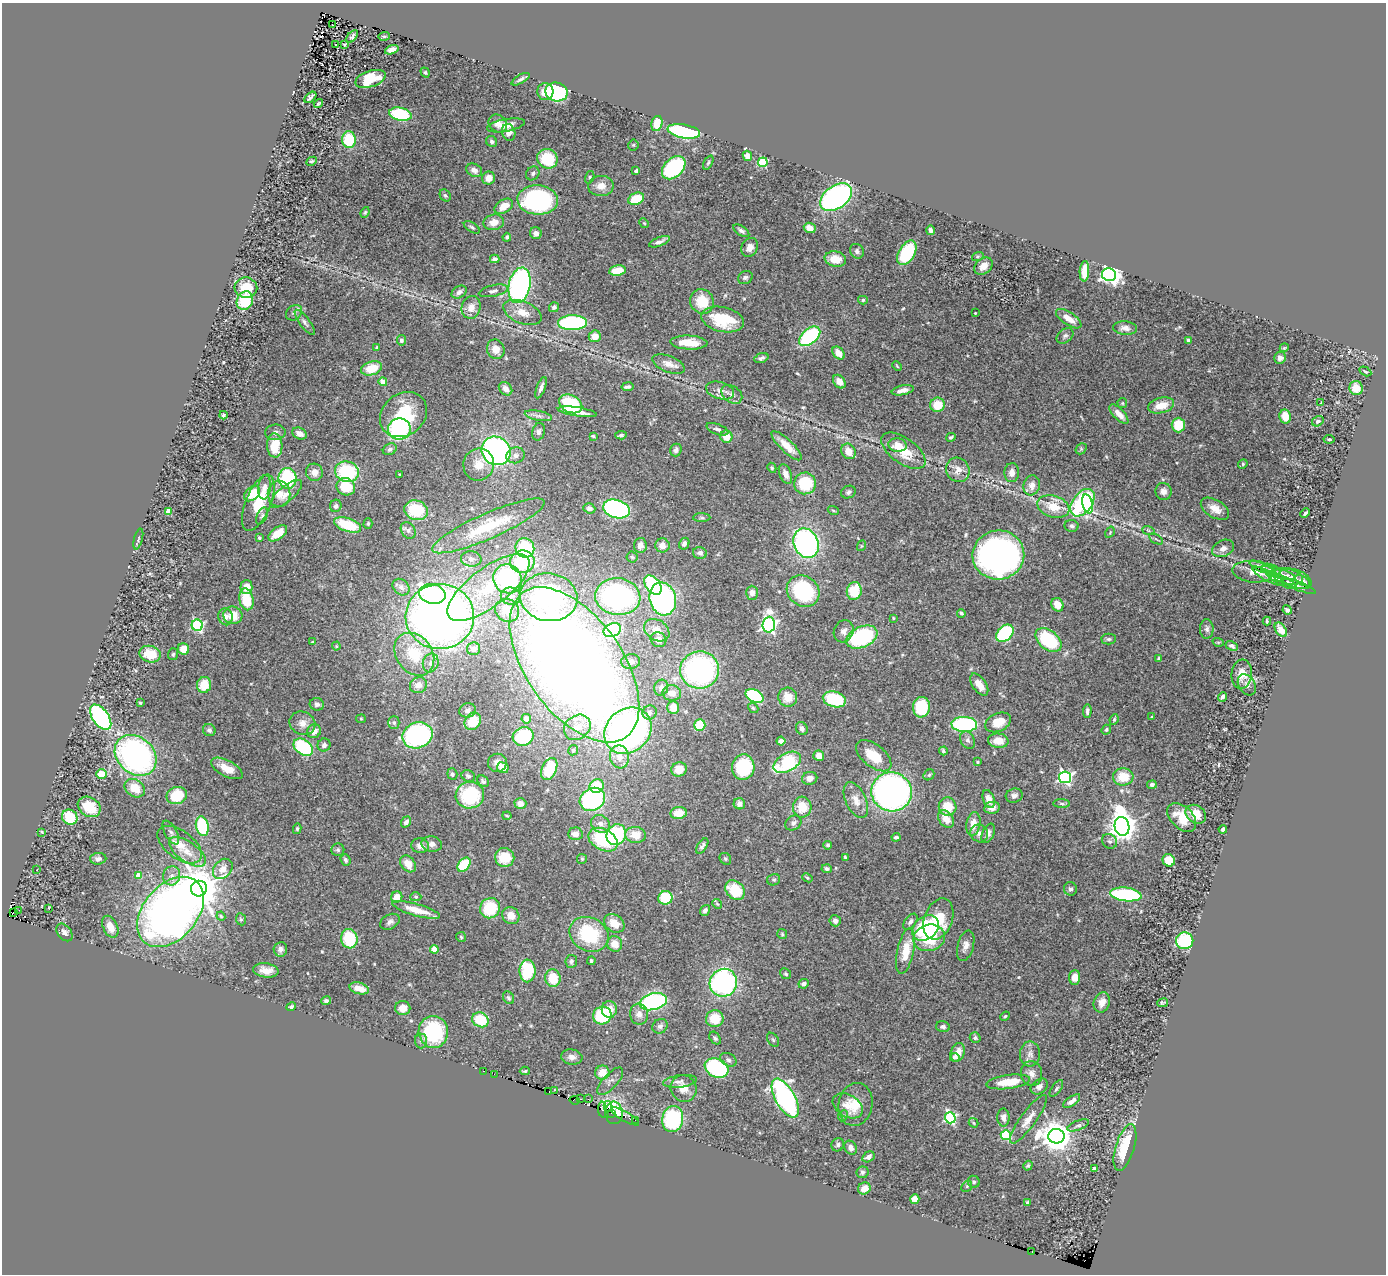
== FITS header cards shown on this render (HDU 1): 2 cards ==
NAXIS1  =                 1384
NAXIS2  =                 1272

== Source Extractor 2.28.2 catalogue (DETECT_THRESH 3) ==
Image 1384 x 1272 px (HDU 1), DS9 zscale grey, 1 PNG px = 1 image px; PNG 1388 x 1276 px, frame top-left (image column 1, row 1272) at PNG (2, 3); each listed source drawn as its Kron ellipse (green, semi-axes under 4 px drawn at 4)
Background 1.34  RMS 0.04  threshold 0.121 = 3 sigma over >= 5 px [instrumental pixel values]
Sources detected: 530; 2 with non-positive FLUX_AUTO (blend fragments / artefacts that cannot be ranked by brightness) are neither listed nor drawn; of the other 528, the 500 brightest by FLUX_AUTO listed and drawn (28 fainter detections omitted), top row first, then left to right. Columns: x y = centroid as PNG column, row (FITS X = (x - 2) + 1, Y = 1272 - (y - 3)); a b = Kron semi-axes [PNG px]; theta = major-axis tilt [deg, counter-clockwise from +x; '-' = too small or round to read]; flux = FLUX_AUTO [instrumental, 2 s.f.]
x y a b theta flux
332 25 3 2 - 4.5
352 36 7 4 51 5.4
384 36 6 3 7 2.9
345 44 3 3 - 2.7
335 45 3 3 - 45
392 50 7 4 20 15
425 72 5 4 - 4.1
370 79 16 8 18 84
521 79 10 4 30 7.5
545 92 8 8 - 30
556 92 11 9 -12 300
310 97 7 3 41 7.1
318 103 5 3 - 4.6
400 114 11 6 -11 170
498 123 10 8 -40 18
657 123 8 5 77 56
506 125 19 6 11 28
684 131 16 6 -10 400
509 132 8 6 -74 17
349 140 8 7 - 100
492 141 6 5 - 6.1
633 145 5 5 - 3.6
747 156 5 4 - 16
547 159 10 9 - 110
312 161 5 4 - 4.3
763 162 5 4 - 190
708 163 8 4 63 4
674 168 14 9 44 270
474 170 8 6 -25 14
636 171 4 3 - 14
533 173 7 6 - 6.4
590 177 6 4 75 4.2
489 178 6 6 - 21
601 186 13 10 3 28
445 195 6 5 - 5.1
836 197 18 11 35 670
636 199 8 6 24 71
538 200 20 14 -4 410
504 206 10 6 31 32
365 212 5 4 - 3.8
494 222 10 7 11 26
644 223 5 4 - 3
472 227 9 4 -32 5.5
810 228 6 5 - 29
930 230 5 3 - 8.6
741 231 9 4 -34 8.6
536 233 6 5 - 14
507 237 4 3 - 4.4
659 242 11 4 21 11
750 247 10 8 62 21
857 251 7 6 - 8.6
907 253 13 8 60 150
978 256 6 4 19 4.2
495 259 5 4 - 13
835 259 11 7 -12 43
983 266 10 7 40 24
617 270 8 5 9 42
1084 271 10 4 86 48
1109 275 7 6 - 1100
745 277 8 6 28 6.7
519 285 18 10 78 610
246 288 11 10 - 74
493 291 15 5 12 11
459 292 8 6 30 10
863 300 5 4 - 4.1
245 301 9 8 - 110
702 301 12 11 - 72
471 307 11 9 77 26
554 307 5 5 - 7.9
523 312 20 11 -22 37
294 313 9 7 41 9.1
975 313 3 3 - 2.8
723 319 22 12 -13 110
1069 319 14 6 -34 33
305 322 15 5 -54 11
572 323 14 7 2 320
1125 328 12 6 -4 16
595 336 6 6 - 29
810 336 12 7 41 240
1065 336 9 6 37 8.4
401 340 5 4 - 7.8
1188 340 4 3 - 7
689 343 18 7 -2 46
377 347 4 3 - 3.1
1284 348 4 3 - 2.6
496 349 10 8 -68 29
839 353 7 5 -48 26
761 358 7 4 18 6.8
1280 358 6 6 - 9.6
669 364 17 8 -22 23
897 366 5 3 - 3.1
372 368 11 7 16 62
1365 371 6 4 -30 3.9
383 382 4 4 - 21
839 382 7 5 -54 23
627 387 6 3 9 7.7
541 388 11 4 70 11
1356 388 7 6 - 35
506 389 7 6 - 16
903 390 11 4 12 16
720 391 14 8 -15 19
732 394 11 8 -36 13
1321 402 4 2 - 35
1122 403 5 5 - 3.5
571 404 12 8 -27 170
937 405 7 7 - 52
1161 405 13 7 15 46
577 412 20 4 -9 37
403 414 25 21 39 150
1119 414 12 5 -46 29
223 415 4 3 - 5.1
538 416 14 5 -11 11
1285 416 7 5 -80 40
1318 421 6 5 - 5.8
1178 425 7 6 - 69
399 429 11 10 - 280
717 429 11 5 -21 8
275 432 10 8 6 9.7
538 432 9 6 74 8.9
299 433 7 5 -24 18
621 435 6 3 6 5.9
593 436 4 3 - 4
726 437 6 6 - 36
951 437 5 3 - 4.2
1329 439 5 4 - 4.5
897 445 9 7 -8 22
275 446 12 7 -87 82
787 446 20 6 -44 42
390 449 7 5 27 7.9
1081 449 6 5 - 4.1
676 450 6 5 - 9.8
496 451 15 13 -39 800
848 451 8 6 -59 29
903 451 26 12 -35 75
515 455 9 8 - 14
479 464 16 15 - 41
1243 464 5 4 - 3.6
772 468 5 4 - 4
958 470 13 11 -55 26
314 472 9 8 - 22
347 472 12 10 -15 170
1012 473 9 7 86 16
399 474 3 3 - 4
786 474 10 6 -69 18
287 478 10 9 - 240
805 483 11 11 - 130
1032 485 10 8 72 18
264 487 12 6 83 14
346 487 9 8 - 79
1163 491 8 8 - 14
848 492 7 6 - 8
252 494 9 6 40 55
279 494 13 11 88 34
286 494 20 7 40 28
258 503 30 12 67 95
1082 503 15 9 53 370
1088 504 10 5 -78 80
336 506 6 5 - 7.3
1053 506 16 10 -17 57
589 508 6 5 - 9.2
616 509 14 9 -17 450
1215 509 15 9 -31 27
416 510 12 9 -17 120
833 510 5 3 - 2.9
168 511 4 4 - 32
1305 513 5 3 - 5.1
262 516 9 5 64 6
702 518 8 4 -1 5.6
368 524 5 4 - 4.1
347 525 14 6 -19 100
488 526 61 12 24 140
1072 526 7 6 - 6.6
408 530 9 6 -57 9.6
1148 530 6 4 -19 3.6
1110 532 6 4 59 3.3
278 533 11 6 37 48
259 538 3 3 - 6.1
138 539 10 2 75 3.9
1156 539 8 3 -31 3.9
806 543 15 12 -65 630
684 544 6 5 - 9.8
640 545 7 6 - 14
662 545 7 7 - 22
861 546 5 3 - 2.6
525 548 10 9 - 140
1223 548 11 8 25 15
700 553 7 6 - 10
998 555 26 24 11 1100
632 557 5 5 - 4.3
471 559 10 7 -6 12
522 562 12 11 - 180
1263 567 14 4 -22 12
1271 570 10 5 -22 6.5
1253 572 20 10 -5 31
1278 573 18 5 -17 10
1268 576 18 5 -27 15
1288 576 15 7 -12 18
508 579 15 14 - 300
1295 579 17 9 -20 20
1282 580 17 5 -27 15
1303 581 8 4 -29 5.3
653 585 11 7 -52 180
1299 586 18 4 -21 10
246 587 6 6 - 31
401 587 9 7 -44 11
488 588 49 19 37 200
803 591 17 15 -36 220
854 591 9 7 75 89
752 593 7 6 - 14
432 594 13 10 -13 300
511 596 10 8 -14 18
549 597 29 24 -8 420
618 597 22 18 -6 560
246 599 11 7 -77 91
663 599 17 13 -76 640
1057 605 7 6 - 36
507 610 12 11 - 43
1287 610 5 4 - 6.5
961 613 4 3 - 5.1
233 615 9 9 - 45
440 616 34 32 3 2200
225 617 8 7 - 15
893 618 3 3 - 2.7
1267 621 4 3 - 4
197 625 5 5 - 350
769 625 8 6 87 790
1207 629 10 7 -90 8.6
612 630 9 6 25 260
657 630 13 10 -33 28
1281 630 8 5 -56 32
844 631 11 9 64 19
1005 633 10 7 44 270
862 637 16 10 23 270
1109 639 7 5 1 5.5
658 640 8 7 - 20
1048 640 15 9 -38 200
312 642 3 2 - 2.9
1218 642 6 3 -18 3
336 646 4 4 - 2.9
1232 646 6 4 -29 7.4
184 649 6 5 - 38
473 649 6 6 - 20
150 654 11 8 -13 73
173 654 6 5 - 4.6
414 654 23 18 -54 100
1158 658 4 3 - 3.3
631 661 9 7 5 15
431 663 9 7 73 14
574 665 89 48 -54 4000
700 670 19 18 - 580
1242 674 15 10 84 38
204 685 8 7 - 58
418 685 8 8 - 20
979 685 12 6 -55 29
1247 685 11 8 -57 11
661 688 8 7 - 13
672 693 9 7 -6 21
754 696 9 6 -28 220
788 697 9 9 - 41
1222 697 5 3 - 10
834 699 12 7 -16 140
140 703 3 3 - 2.8
317 704 7 6 - 8.2
673 707 6 6 - 30
921 707 10 8 84 110
753 708 5 4 - 3.7
468 710 8 7 - 11
1087 711 7 4 87 7.4
649 712 7 6 - 8.6
101 717 14 8 -54 460
1152 717 3 2 - 2.6
361 719 5 4 - 3
526 719 5 4 - 17
1114 720 5 3 - 3.6
473 721 9 7 51 62
998 722 13 9 24 49
302 723 13 11 -23 24
394 723 6 5 - 5.8
964 724 13 7 -3 410
700 725 6 5 - 79
577 727 14 11 38 38
802 728 7 5 -59 9.3
209 730 6 6 - 8.2
1106 730 5 4 - 4.6
314 731 7 6 - 20
628 731 25 21 42 960
417 735 15 12 21 400
523 737 10 9 - 140
968 740 9 7 -62 9.6
781 741 4 4 - 11
998 741 10 7 -4 37
324 745 6 6 - 9.3
303 747 11 7 -36 180
573 750 5 5 - 7
943 751 4 3 - 4.8
136 755 23 18 -43 780
819 756 5 5 - 23
874 756 21 11 -38 71
619 757 11 9 -80 28
787 762 15 9 29 200
978 762 4 3 - 3.1
497 763 9 9 - 19
743 767 13 11 84 170
227 768 17 8 -27 37
503 768 6 5 - 27
549 769 12 7 65 93
679 769 8 7 - 32
102 774 5 5 - 54
452 774 6 5 - 5.2
929 775 6 5 - 4
468 776 7 5 -25 6.6
1065 777 6 6 - 670
1123 777 10 8 -3 62
810 778 7 6 - 19
483 781 6 5 - 5.6
1152 784 5 4 - 7.8
597 786 7 6 - 80
135 788 11 8 -34 49
892 792 20 19 - 1000
470 795 14 13 - 170
177 796 10 8 21 84
1014 796 9 7 16 12
592 799 13 11 30 330
989 799 9 5 -70 23
856 800 19 10 -65 32
520 803 6 5 - 15
739 804 6 5 - 13
1062 804 8 4 -1 5.3
89 807 12 9 -32 82
802 807 10 9 - 51
948 807 9 9 - 59
992 808 8 6 10 17
679 813 8 6 7 47
1196 814 11 8 -36 39
507 816 4 3 - 3
70 817 8 7 - 90
1182 817 17 11 -45 59
946 819 9 7 -50 33
406 822 6 4 53 11
793 823 9 7 33 9.3
600 824 10 8 -35 17
973 824 12 7 79 32
202 826 10 6 -77 170
1122 826 9 7 -80 3800
297 829 5 4 - 4
1223 829 4 4 - 8.9
42 832 3 2 - 2.6
171 833 13 6 -61 10
979 833 9 8 - 17
988 833 10 6 66 11
575 834 7 6 - 16
616 835 11 9 57 210
635 835 10 8 -5 42
896 837 4 3 - 6.2
603 840 15 10 -28 180
1109 841 8 7 - 8.3
432 844 10 7 -12 16
180 845 25 14 -37 50
828 845 4 4 - 4.6
420 846 9 7 -10 18
702 846 9 4 57 7.1
338 850 6 6 - 5.3
187 852 21 10 -35 40
505 857 9 9 - 69
845 857 4 3 - 4.4
98 859 8 6 3 12
582 859 5 5 - 3.1
725 859 6 5 - 4.8
345 860 6 5 - 6.3
1169 860 6 6 - 61
408 864 9 6 -52 33
464 865 8 5 51 140
223 869 11 8 49 22
827 869 5 4 - 6.6
37 870 3 2 - 3.3
138 875 4 4 - 33
172 876 10 8 75 17
807 878 5 4 - 3.5
774 880 6 5 - 4.6
199 889 8 8 - 10000
1070 889 7 6 - 7.1
735 890 11 8 -47 94
1126 894 16 7 -6 280
397 897 6 5 - 38
416 897 5 4 - 3.8
665 898 7 6 - 100
717 904 5 4 - 3.5
49 908 3 2 - 23
490 908 10 10 - 120
19 910 2 2 - 4.9
416 910 24 6 -16 52
705 910 6 4 52 7.4
13 912 3 3 - 240
170 912 40 27 49 2100
221 916 4 3 - 3.5
511 916 9 8 - 28
241 919 6 5 - 4.2
938 919 21 14 70 120
835 921 5 5 - 12
390 922 10 7 29 11
910 922 9 5 53 9.9
614 923 11 8 -35 40
110 927 12 7 -66 29
926 928 14 11 40 160
64 932 10 6 -51 12
589 934 20 16 -28 190
782 934 5 5 - 3.8
461 937 5 5 - 4
929 938 16 13 15 110
349 939 10 8 -82 120
1185 941 8 8 - 150
615 944 8 7 - 33
966 946 16 8 75 18
280 949 7 7 - 10
434 949 4 4 - 58
906 951 23 8 78 70
571 961 6 6 - 7.3
591 961 4 3 - 4.6
266 970 13 7 -7 28
527 971 11 8 88 160
786 974 6 5 - 4.5
1075 977 7 5 86 27
553 978 9 7 -83 73
723 983 14 13 - 550
804 984 5 4 - 12
359 988 10 5 -16 38
509 998 7 5 -56 5.9
326 1001 5 4 - 6.3
653 1002 14 8 14 380
1102 1002 10 8 69 24
1163 1003 5 3 - 4.7
291 1007 5 3 - 4.4
403 1008 7 7 - 29
609 1009 8 7 - 32
639 1014 10 9 - 19
602 1015 9 8 - 160
1005 1016 5 4 - 3.5
715 1019 9 8 - 64
480 1020 8 7 - 88
660 1026 8 7 - 10
943 1027 7 5 -14 8
433 1032 16 15 - 220
715 1038 7 5 -53 5.7
975 1038 5 5 - 5.5
773 1040 8 5 -54 4.4
421 1041 7 6 - 8.1
958 1052 10 7 70 23
1030 1054 12 10 88 19
572 1057 11 7 -9 14
955 1057 5 4 - 6.7
728 1060 9 6 -28 7.5
717 1068 12 9 -24 270
483 1071 3 2 - 14
525 1071 5 4 - 3.9
602 1073 7 7 - 37
1031 1073 12 10 -78 20
494 1074 3 2 - 2.9
610 1081 17 7 47 15
680 1081 17 6 7 12
1008 1082 22 7 7 76
1039 1087 9 7 35 14
684 1088 14 12 -56 32
1056 1089 10 4 53 6.3
554 1090 3 2 - 2.6
549 1091 3 2 - 23
785 1098 21 10 -61 700
581 1099 3 2 - 13
588 1099 2 2 - 25
575 1100 5 3 - 5.3
1072 1101 10 4 36 15
855 1104 22 17 78 61
848 1106 16 11 -30 31
608 1107 5 3 - 46
602 1110 8 3 -86 19
611 1113 4 3 - 51
614 1113 11 8 -84 160
625 1116 16 4 -30 18
843 1116 6 5 - 4.5
1003 1117 9 6 -89 14
950 1118 5 5 - 380
673 1119 13 10 79 240
1028 1119 29 7 54 36
635 1120 2 2 - 4.1
974 1123 5 4 - 3.1
1078 1125 11 5 21 7.3
1006 1135 5 5 - 240
1056 1136 8 7 - 5000
838 1145 7 6 - 7
1125 1147 24 9 73 110
851 1148 7 6 - 13
868 1157 6 5 - 14
1028 1166 5 4 - 3.9
1094 1169 4 4 - 12
862 1172 6 6 - 5.7
974 1182 6 5 - 5.6
967 1186 6 4 47 4.2
864 1188 6 6 - 28
915 1199 5 4 - 22
1027 1203 3 3 - 3.3
1032 1252 2 2 - 2.9
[28 fainter detections neither listed nor drawn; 2 non-positive-flux detections neither listed nor drawn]